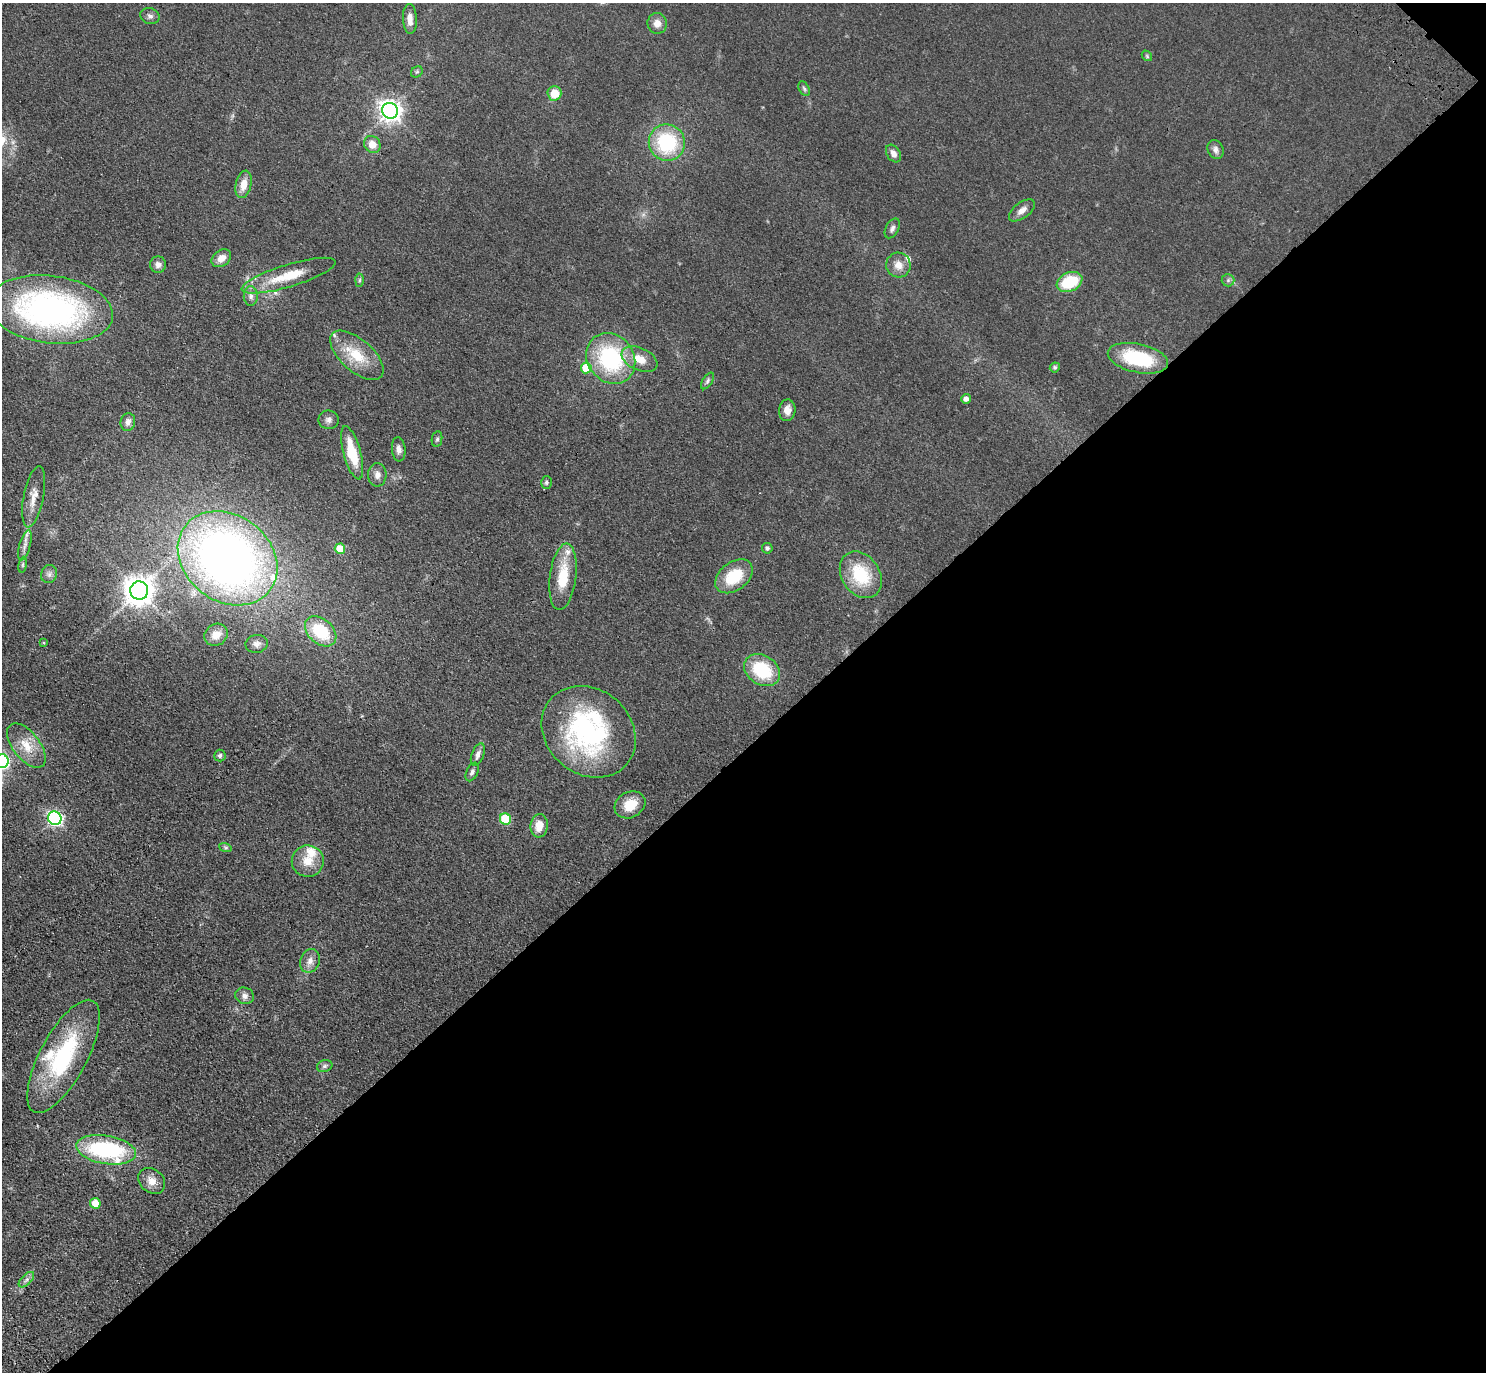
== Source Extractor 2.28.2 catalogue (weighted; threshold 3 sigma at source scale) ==
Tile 12 of 4 x 4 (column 4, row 3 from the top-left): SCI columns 4544-6027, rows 1759-3128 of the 6118 x 6118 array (HDU 1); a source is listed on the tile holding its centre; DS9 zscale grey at full resolution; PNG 1488 x 1374 px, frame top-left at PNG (2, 3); each listed source drawn as its Kron ellipse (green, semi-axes under 4 px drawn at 4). Shown black and unused: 46% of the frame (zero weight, under 3 of 4 exposures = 6% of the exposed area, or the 3 px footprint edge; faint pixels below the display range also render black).
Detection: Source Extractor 2.28.2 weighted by HDU 2 'WHT'; one run over the whole footprint, this tile lists its part. Background 0.0402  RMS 0.006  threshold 0.0268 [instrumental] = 3 sigma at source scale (4.5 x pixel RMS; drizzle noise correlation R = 1.50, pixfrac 1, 0.05/0.05 arcsec/px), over >= 5 px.
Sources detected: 83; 7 inside a brighter listed object's ellipse — not listed separately; the other 76 listed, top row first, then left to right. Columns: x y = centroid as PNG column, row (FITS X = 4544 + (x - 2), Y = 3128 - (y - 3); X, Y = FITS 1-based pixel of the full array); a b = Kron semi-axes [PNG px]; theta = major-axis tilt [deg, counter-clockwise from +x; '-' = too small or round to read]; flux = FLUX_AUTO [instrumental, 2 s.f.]
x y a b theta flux
150 16 10 8 -21 2
410 19 15 7 -87 5.1
657 23 10 9 - 4.4
1147 56 6 4 -49 0.85
417 72 6 5 - 0.98
804 89 8 5 -63 1.1
554 93 7 7 - 10
390 111 8 7 - 420
667 143 18 18 - 43
372 144 9 8 - 6.3
1216 150 10 7 -65 2.8
893 154 9 6 -58 3.4
244 184 14 7 78 7.1
1022 210 15 8 37 4
892 228 10 6 60 2
221 258 10 8 37 4.9
158 264 8 8 - 2.8
898 265 12 12 - 5.8
289 276 49 11 17 21
359 280 6 4 88 0.99
1228 280 6 6 - 1.4
1070 282 13 9 24 25
251 296 10 7 -90 2.5
50 309 63 33 -7 190
357 355 32 16 -41 19
611 358 27 23 -51 61
1138 358 31 14 -12 37
639 359 19 11 -23 9.4
1055 367 5 4 - 1.3
586 368 5 5 - 16
707 381 9 5 57 1.3
966 399 5 5 - 2.9
787 410 11 8 83 4.5
329 420 10 9 - 2.6
128 422 9 7 77 2.8
437 439 8 5 79 1.2
399 449 12 6 -84 2.9
352 453 27 8 -75 20
377 475 11 9 88 3.5
546 482 6 5 - 1.2
34 497 31 10 79 7.6
25 545 15 5 74 3.3
767 548 5 5 - 1.6
340 549 5 5 - 13
228 558 53 43 -37 420
23 565 8 4 81 1.1
49 574 9 8 - 2.4
861 575 25 19 -56 28
734 576 21 14 37 22
563 577 33 13 83 20
139 591 9 9 - 860
321 631 18 12 -42 27
216 635 12 10 36 6.1
44 643 4 3 - 0.54
257 644 11 9 8 2.9
762 670 19 14 -33 31
589 732 50 42 -41 110
26 746 26 13 -52 12
478 754 12 6 69 3
220 756 6 5 - 1.3
2 761 7 7 - 130
472 772 10 5 67 1.8
630 805 16 12 29 12
55 818 7 6 - 150
505 819 6 5 - 29
539 826 12 8 85 7.8
225 847 6 4 -19 1.1
308 861 16 16 - 10
310 961 12 9 68 4
245 996 9 8 - 2.9
64 1056 63 23 62 66
325 1066 8 6 17 1.4
106 1150 30 14 -9 72
152 1181 15 11 -39 6.3
95 1203 5 5 - 11
26 1280 10 5 45 2
Isophote crosses this tile's border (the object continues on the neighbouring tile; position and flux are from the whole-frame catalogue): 1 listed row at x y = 2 761